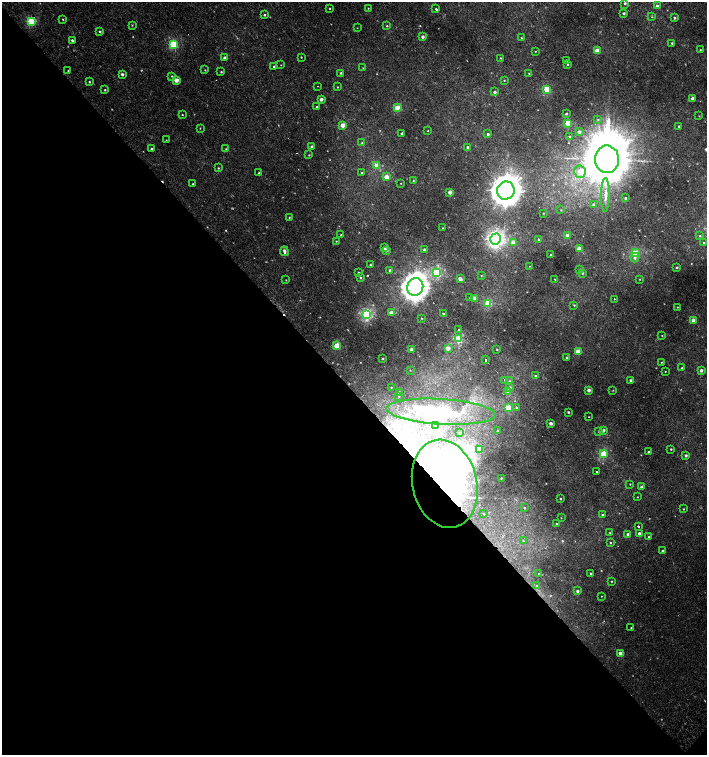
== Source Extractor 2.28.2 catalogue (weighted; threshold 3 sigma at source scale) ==
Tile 14 of 4 x 4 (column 2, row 4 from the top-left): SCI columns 1662-3071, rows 1-1505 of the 6043 x 6058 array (HDU 1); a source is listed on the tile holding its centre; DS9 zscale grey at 2 x 2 block average (1 PNG px = mean of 2 x 2 image px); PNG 709 x 757 px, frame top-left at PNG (2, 2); each listed source drawn as its Kron ellipse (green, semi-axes under 4 px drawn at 4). Shown black and unused: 48% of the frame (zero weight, under 2 of 3 exposures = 2% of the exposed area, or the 3 px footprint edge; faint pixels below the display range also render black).
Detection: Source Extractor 2.28.2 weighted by HDU 2 'WHT'; one run over the whole footprint, this tile lists its part. Background -4.39e-05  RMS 0.0026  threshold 0.0116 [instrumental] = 3 sigma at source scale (4.5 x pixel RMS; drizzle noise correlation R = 1.50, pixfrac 1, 0.0396/0.0396 arcsec/px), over >= 5 px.
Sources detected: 224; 9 too faint to see at this stretch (2 x 2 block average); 8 inside a brighter object's white glare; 3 cosmic-ray / hot-pixel residue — neither listed nor drawn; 1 inside a brighter listed object's ellipse — not listed separately; the other 203 listed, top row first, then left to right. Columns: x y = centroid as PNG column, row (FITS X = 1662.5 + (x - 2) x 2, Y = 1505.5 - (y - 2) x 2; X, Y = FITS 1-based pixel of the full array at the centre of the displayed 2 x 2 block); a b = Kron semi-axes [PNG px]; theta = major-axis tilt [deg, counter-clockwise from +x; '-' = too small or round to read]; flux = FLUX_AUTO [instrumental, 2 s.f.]
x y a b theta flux
625 3 2 2 - 0.83
657 6 3 3 - 1.7
330 8 2 2 - 0.38
368 8 2 2 - 0.36
436 9 2 2 - 9
624 13 3 2 - 1.1
264 15 3 2 - 0.75
652 17 3 2 - 0.39
675 18 3 2 - 0.86
63 19 2 2 - 0.39
31 21 3 3 - 20
132 25 3 2 - 0.39
387 26 3 3 - 0.52
357 28 2 2 - 0.22
100 32 2 2 - 0.91
423 37 2 2 - 2.1
521 38 2 2 - 0.52
72 40 3 2 - 1.1
672 43 2 2 - 0.72
173 44 3 3 - 30
700 50 2 2 - 0.35
535 51 2 2 - 0.26
597 51 3 2 - 9.2
301 57 2 2 - 0.38
225 58 2 2 - 3.1
500 58 3 2 - 0.39
566 61 2 2 - 0.51
568 64 2 2 - 0.62
281 65 2 2 - 0.24
274 66 2 2 - 0.56
363 68 3 2 - 0.26
68 70 2 2 - 0.67
205 70 2 2 - 0.35
221 72 3 2 - 0.52
341 73 3 2 - 0.69
529 73 2 2 - 0.34
122 74 2 2 - 1.6
172 76 3 3 - 0.45
176 80 3 2 - 5.9
504 80 2 2 - 0.42
89 82 3 3 - 0.58
318 86 2 2 - 0.25
337 87 3 2 - 0.35
547 89 3 3 - 18
105 90 3 2 - 0.52
494 92 2 2 - 1.8
693 98 2 2 - 4
321 99 2 2 - 2.9
317 107 2 2 - 0.61
397 108 3 2 - 9.3
566 114 3 2 - 0.68
182 115 2 2 - 0.33
699 116 2 2 - 0.3
598 119 3 3 - 0.5
568 123 3 3 - 17
343 125 3 2 - 8.6
679 126 2 2 - 0.71
200 128 2 2 - 0.28
428 131 2 2 - 0.46
579 132 3 2 - 1.9
402 133 2 2 - 1.2
488 134 3 2 - 1.3
570 137 2 2 - 1.9
166 140 2 2 - 0.26
362 143 3 3 - 0.58
312 147 3 2 - 2.1
467 147 2 2 - 1.1
152 149 2 2 - 1.7
226 149 3 2 - 0.48
309 155 2 2 - 0.37
607 159 14 12 -88 4700
377 165 3 3 - 8.2
218 168 3 2 - 0.45
259 172 2 2 - 0.83
580 172 6 5 - 3.5
362 173 2 2 - 0.75
387 177 3 2 - 6.9
413 180 3 2 - 0.42
401 183 2 2 - 0.24
193 184 2 2 - 0.34
506 191 9 8 - 970
450 192 2 2 - 5.1
605 195 17 4 89 3.8
625 198 3 2 - 0.83
594 205 2 2 - 1.3
561 210 2 2 - 0.31
543 213 2 2 - 0.3
289 217 2 2 - 0.36
443 228 2 2 - 0.26
341 235 3 2 - 0.4
567 235 2 2 - 2.6
700 236 3 3 - 0.76
496 239 5 5 - 130
539 240 3 2 - 1.1
336 241 2 2 - 0.35
513 242 3 2 - 6.4
703 243 2 2 - 0.7
384 248 3 2 - 1.6
424 249 2 2 - 1.4
579 249 3 2 - 7.9
386 250 2 2 - 2.7
284 251 4 3 - 2.2
635 253 3 3 - 23
551 254 2 2 - 0.37
635 258 5 3 - 1.3
370 265 2 2 - 0.48
529 266 2 2 - 0.17
677 267 2 2 - 0.87
580 269 3 3 - 1.2
390 270 2 2 - 1.2
359 272 2 2 - 0.41
437 273 3 3 - 38
583 273 3 3 - 0.67
481 276 2 2 - 0.31
360 278 2 2 - 0.62
460 279 3 2 - 3.6
555 279 2 2 - 0.31
640 279 2 2 - 0.29
286 280 2 2 - 0.34
415 287 9 8 - 630
470 297 3 2 - 0.35
474 298 2 2 - 4.2
614 299 2 2 - 0.32
488 303 3 3 - 20
574 305 3 3 - 0.5
677 307 2 2 - 0.34
391 312 2 2 - 3.6
443 313 2 2 - 4.9
366 314 3 3 - 60
422 318 2 2 - 0.33
693 320 2 2 - 3.8
458 330 2 2 - 3.4
662 336 2 2 - 0.35
458 339 3 3 - 32
337 346 3 3 - 15
448 348 3 3 - 4.5
411 349 2 2 - 2
497 349 2 2 - 0.52
578 351 3 2 - 7.8
567 357 2 2 - 0.55
383 358 2 2 - 0.65
486 360 2 2 - 1.5
661 362 2 2 - 0.29
682 368 2 2 - 0.69
410 370 3 2 - 0.27
701 370 2 2 - 2.1
665 372 2 2 - 0.29
535 376 3 2 - 0.53
504 380 2 2 - 1.7
631 380 2 2 - 1.4
510 381 4 3 - 0.75
391 387 2 2 - 0.37
510 387 3 2 - 0.56
589 390 2 2 - 2.6
613 390 2 2 - 0.27
508 391 3 3 - 2.2
399 392 2 2 - 0.89
399 396 2 2 - 0.2
516 407 3 2 - 0.56
508 408 3 3 - 19
441 412 54 12 -3 32
568 412 2 2 - 0.66
589 417 2 2 - 0.24
551 423 2 2 - 2.6
436 426 3 3 - 29
498 430 2 2 - 0.35
603 430 3 2 - 2.9
599 432 3 2 - 0.52
459 433 2 2 - 0.7
480 449 3 3 - 18
671 449 2 2 - 0.54
648 452 2 2 - 0.57
603 454 3 3 - 21
686 456 2 2 - 1.5
596 472 2 2 - 0.53
501 478 3 2 - 0.55
445 484 45 32 -77 350
630 484 2 2 - 0.28
642 487 2 2 - 2.2
637 497 2 2 - 0.27
560 499 2 2 - 0.6
525 508 2 2 - 0.41
683 509 2 2 - 0.4
483 514 2 2 - 0.39
602 515 3 2 - 0.73
561 518 2 2 - 0.26
556 523 2 2 - 0.51
638 526 2 2 - 4.9
610 533 2 2 - 0.33
639 533 3 3 - 1.5
628 534 2 2 - 2.2
649 537 2 2 - 0.58
523 541 3 2 - 0.42
610 543 2 2 - 0.61
663 551 2 2 - 1.7
539 573 2 2 - 0.22
590 573 2 2 - 0.5
611 581 2 2 - 0.33
537 586 3 3 - 0.86
578 591 3 2 - 1.6
601 596 2 2 - 0.24
631 628 2 2 - 0.29
620 653 2 2 - 4
Overlapping masked pixels (flux is a lower limit): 1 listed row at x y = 445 484
Diffuse or blended objects may show on this block-average render without a row.